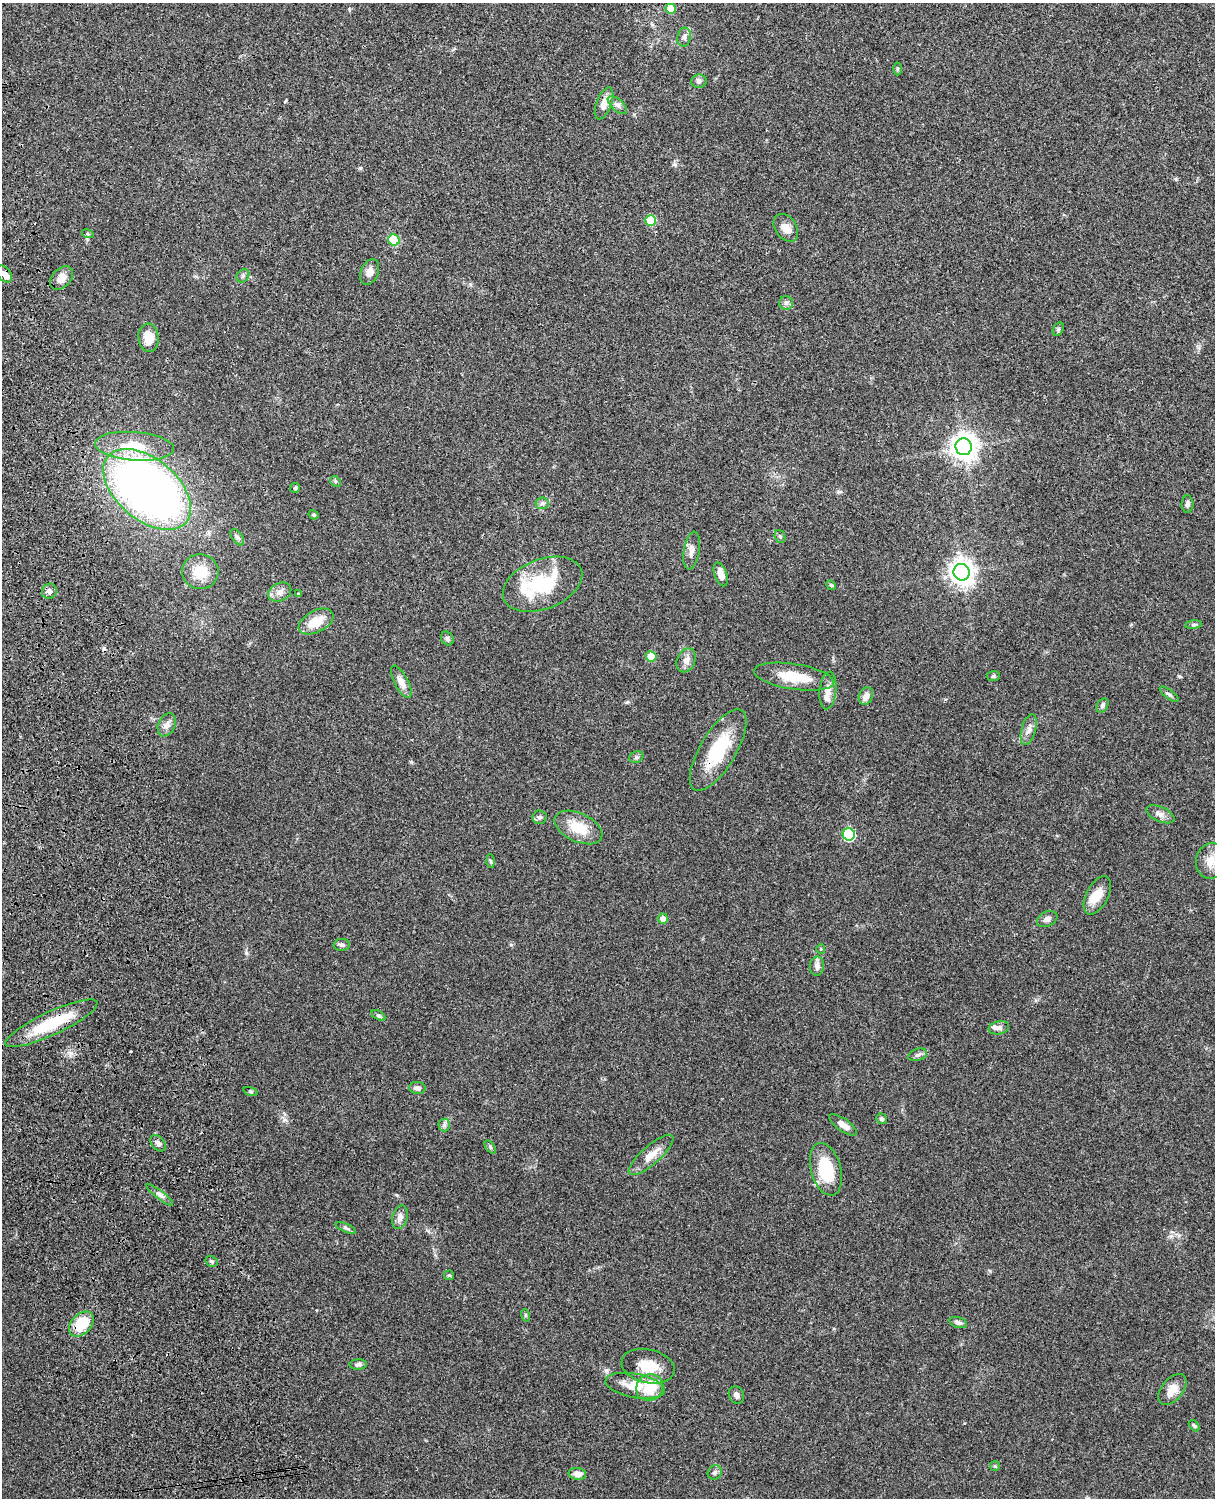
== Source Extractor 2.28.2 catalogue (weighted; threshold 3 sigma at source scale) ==
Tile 7 of 4 x 3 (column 3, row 2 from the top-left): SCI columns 2543-3755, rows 1660-3155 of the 5088 x 4928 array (HDU 1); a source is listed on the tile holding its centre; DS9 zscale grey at full resolution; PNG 1217 x 1500 px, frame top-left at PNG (2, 3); each listed source drawn as its Kron ellipse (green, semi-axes under 4 px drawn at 4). Shown black and unused: <1% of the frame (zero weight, under 3 of 4 exposures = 6% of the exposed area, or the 3 px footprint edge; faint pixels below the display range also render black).
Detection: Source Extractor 2.28.2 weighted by HDU 2 'WHT'; one run over the whole footprint, this tile lists its part. Background 0.0884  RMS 0.0061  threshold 0.0275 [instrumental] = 3 sigma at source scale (4.5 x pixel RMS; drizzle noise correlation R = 1.50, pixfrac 1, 0.05/0.05 arcsec/px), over >= 5 px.
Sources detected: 104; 2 inside a brighter object's white glare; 2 cosmic-ray / hot-pixel residue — neither listed nor drawn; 5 inside a brighter listed object's ellipse — not listed separately; the other 95 listed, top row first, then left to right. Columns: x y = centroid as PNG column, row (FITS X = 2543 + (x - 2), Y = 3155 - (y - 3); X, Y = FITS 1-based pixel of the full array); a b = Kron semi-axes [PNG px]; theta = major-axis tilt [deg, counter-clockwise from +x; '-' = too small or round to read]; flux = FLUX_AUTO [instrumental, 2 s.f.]
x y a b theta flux
671 9 5 5 - 11
684 37 9 6 79 1.9
898 69 6 4 89 0.87
699 81 8 6 9 1.8
604 103 17 7 68 6
617 105 12 6 -42 2.1
651 221 5 5 - 23
786 228 15 10 -55 5.7
88 234 6 4 -18 0.82
394 240 6 5 - 28
370 272 13 8 67 4.7
4 274 10 6 -49 2.6
243 276 7 5 46 1.3
61 278 13 9 47 6.5
786 303 7 7 - 1.7
1058 329 7 5 60 1
148 338 14 10 -83 9.9
134 446 39 14 -4 23
964 447 8 8 - 650
335 481 6 4 -46 0.93
295 488 5 5 - 0.76
147 489 51 30 -40 380
542 503 6 6 - 1.5
1188 504 9 6 89 1.6
314 515 5 4 - 0.89
780 536 6 5 - 1
237 537 9 5 -55 1.5
692 550 19 8 80 3.7
200 572 18 17 - 13
962 572 8 8 - 540
721 574 12 6 -71 5.1
542 584 41 25 21 39
831 585 5 4 - 0.75
49 591 8 7 - 2.4
280 592 12 9 27 3.8
298 594 4 3 - 0.86
316 622 19 11 27 12
1194 625 8 4 8 1
447 638 7 6 - 1.3
651 656 5 5 - 12
686 660 12 9 66 3.9
993 676 7 5 4 1
794 677 40 12 -9 19
401 682 18 6 -62 4.9
828 690 19 8 83 4.9
1169 694 11 4 -36 1.3
866 696 9 6 64 3.9
1102 705 7 5 59 1.4
167 725 12 8 65 3.2
1029 729 16 7 74 3.6
718 750 46 18 59 31
636 757 7 5 22 1.2
1160 814 15 7 -24 3.3
540 817 7 7 - 1.6
578 827 25 14 -25 15
849 834 6 6 - 58
491 861 6 4 -87 0.86
1211 861 18 14 82 8.3
1097 895 21 11 62 8.8
663 918 5 5 - 3.4
1047 919 10 7 23 2.8
342 945 8 6 1 1.6
821 949 5 4 - 0.62
817 966 9 7 87 2.8
378 1015 7 4 -30 1.1
51 1023 50 11 25 30
999 1028 10 6 12 2.4
918 1055 10 6 18 1.9
417 1088 8 6 -5 2.4
250 1092 7 3 -19 0.67
881 1119 5 5 - 1.4
444 1125 6 6 - 1.5
843 1125 17 6 -35 4
158 1143 9 6 -47 2.2
490 1147 7 4 -55 0.95
651 1155 29 9 41 8.5
826 1169 27 15 -75 26
160 1195 17 4 -38 2
400 1217 12 7 74 3.7
346 1228 11 4 -24 1.3
211 1261 6 5 - 1.2
449 1275 5 4 - 0.78
525 1315 6 4 -72 0.76
958 1322 9 5 -16 1.9
81 1324 14 10 46 18
358 1364 9 5 5 1.8
648 1366 27 16 -13 15
635 1386 30 12 -11 14
650 1388 14 13 - 17
1172 1389 18 10 51 7.5
736 1395 9 7 -63 2.4
1194 1426 6 4 -49 0.85
995 1466 5 5 - 0.74
715 1472 7 6 - 1.7
577 1474 9 6 -5 3.8
Overlapping masked pixels (flux is a lower limit): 2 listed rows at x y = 718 750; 51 1023
Unlisted compact peaks at least as high as the median listed source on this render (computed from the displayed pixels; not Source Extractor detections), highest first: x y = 606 1370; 246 953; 511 945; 627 702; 411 762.